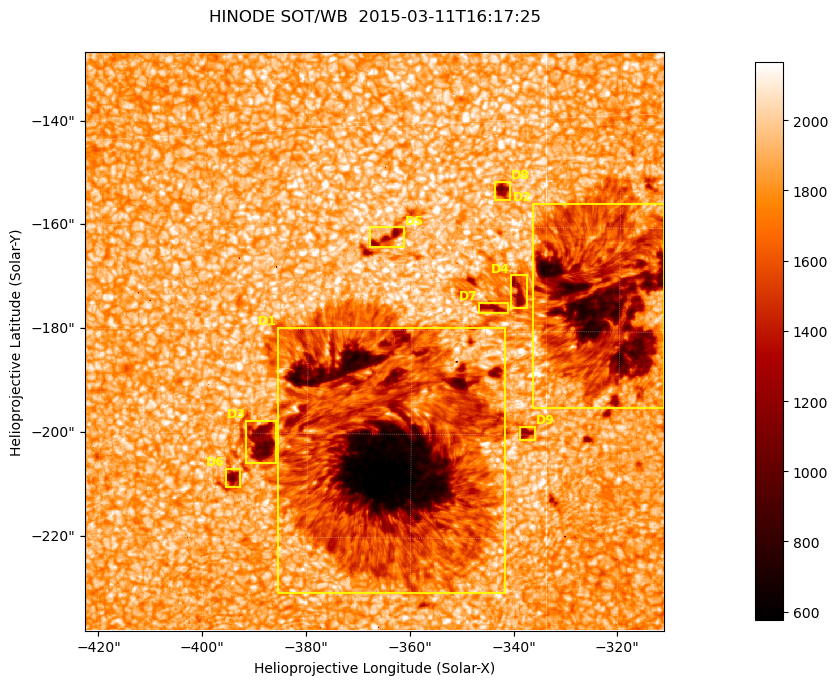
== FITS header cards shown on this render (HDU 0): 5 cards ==
TELESCOP= 'HINODE'
INSTRUME= 'SOT/WB'
DATE_OBS= '2015-03-11T16:17:25.050'
CTYPE1  = 'Solar-X'
CTYPE2  = 'Solar-Y'

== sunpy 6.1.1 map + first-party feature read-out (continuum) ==
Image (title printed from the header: HINODE SOT/WB  2015-03-11T16:17:25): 1024 x 1024 px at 0.109 arcsec/px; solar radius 966 arcsec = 8862 px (partial field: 0.4% of the solar disc is inside the frame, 100% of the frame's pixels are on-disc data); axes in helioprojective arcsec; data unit not stated in the header (colour bar unlabelled)
Orientation: roll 0.412 deg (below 1 deg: not rotated)
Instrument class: CONTINUUM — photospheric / low-chromospheric filtergram (red cont 6684): granulation and sunspots, dark-feature search
Dark features (sunspots / pores): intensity divided by the frame's on-disc median (partial field: no limb-darkening profile); reference = the frame's on-disc median (the 8%-of-disc-diameter window exceeds this field); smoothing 3 px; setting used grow <= 0.84, no closing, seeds <= 0.84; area >= 262 px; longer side >= 12 px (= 1.3 arcsec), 6 px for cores <= 0.7; partial field; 9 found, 9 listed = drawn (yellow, D1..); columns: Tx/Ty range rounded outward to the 1 arcsec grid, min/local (2 s.f., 1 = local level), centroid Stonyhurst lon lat
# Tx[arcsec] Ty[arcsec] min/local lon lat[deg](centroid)
D1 -386..-341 -231..-179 0.26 -23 -19
D2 -337..-311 -195..-155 0.36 -20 -17
D3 -392..-385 -206..-197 0.5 -25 -19
D4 -342..-337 -176..-169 0.59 -21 -17
D5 -369..-361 -164..-160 0.59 -23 -16
D6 -396..-392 -211..-206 0.55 -25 -19
D7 -348..-341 -177..-174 0.6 -22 -17
D8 -345..-341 -155..-151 0.55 -22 -16
D9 -339..-336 -201..-198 0.62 -22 -19